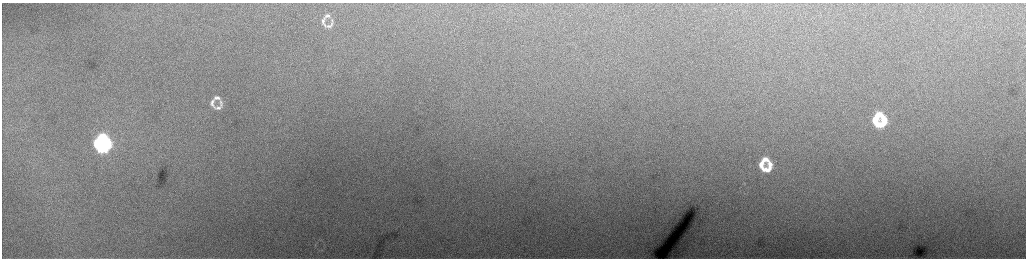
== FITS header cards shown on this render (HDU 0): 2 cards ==
NAXIS1  =                 2048 /fastest changing axis
NAXIS2  =                  512 /next to fastest changing axis

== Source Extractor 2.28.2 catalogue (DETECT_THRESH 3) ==
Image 2048 x 512 px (HDU 0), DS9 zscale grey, zoomed out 1/2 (1 PNG px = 2 x 2 image px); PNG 1028 x 260 px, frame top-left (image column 1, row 511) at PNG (2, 3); no overlay
Background 223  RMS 3.6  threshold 10.7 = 3 sigma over >= 5 px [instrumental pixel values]
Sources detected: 18; all 18 listed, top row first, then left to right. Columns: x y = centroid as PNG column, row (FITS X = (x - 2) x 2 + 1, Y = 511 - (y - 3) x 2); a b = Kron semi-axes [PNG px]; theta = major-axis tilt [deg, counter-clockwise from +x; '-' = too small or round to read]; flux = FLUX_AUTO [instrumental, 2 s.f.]
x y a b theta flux
327 16 8 5 16 2200
332 21 7 4 -80 1300
323 22 14 5 -67 3100
329 26 11 5 35 2600
217 98 8 5 -3 2900
213 103 13 5 -79 3700
221 103 11 4 -82 2200
218 108 8 5 11 2500
879 114 10 5 -27 17000
875 120 9 5 -78 16000
881 125 12 5 41 19000
103 138 8 6 -9 50000
107 144 8 4 90 35000
98 145 11 5 -68 60000
104 148 7 4 9 35000
765 159 12 5 -34 9800
761 165 9 4 -73 8300
767 170 11 5 36 9300